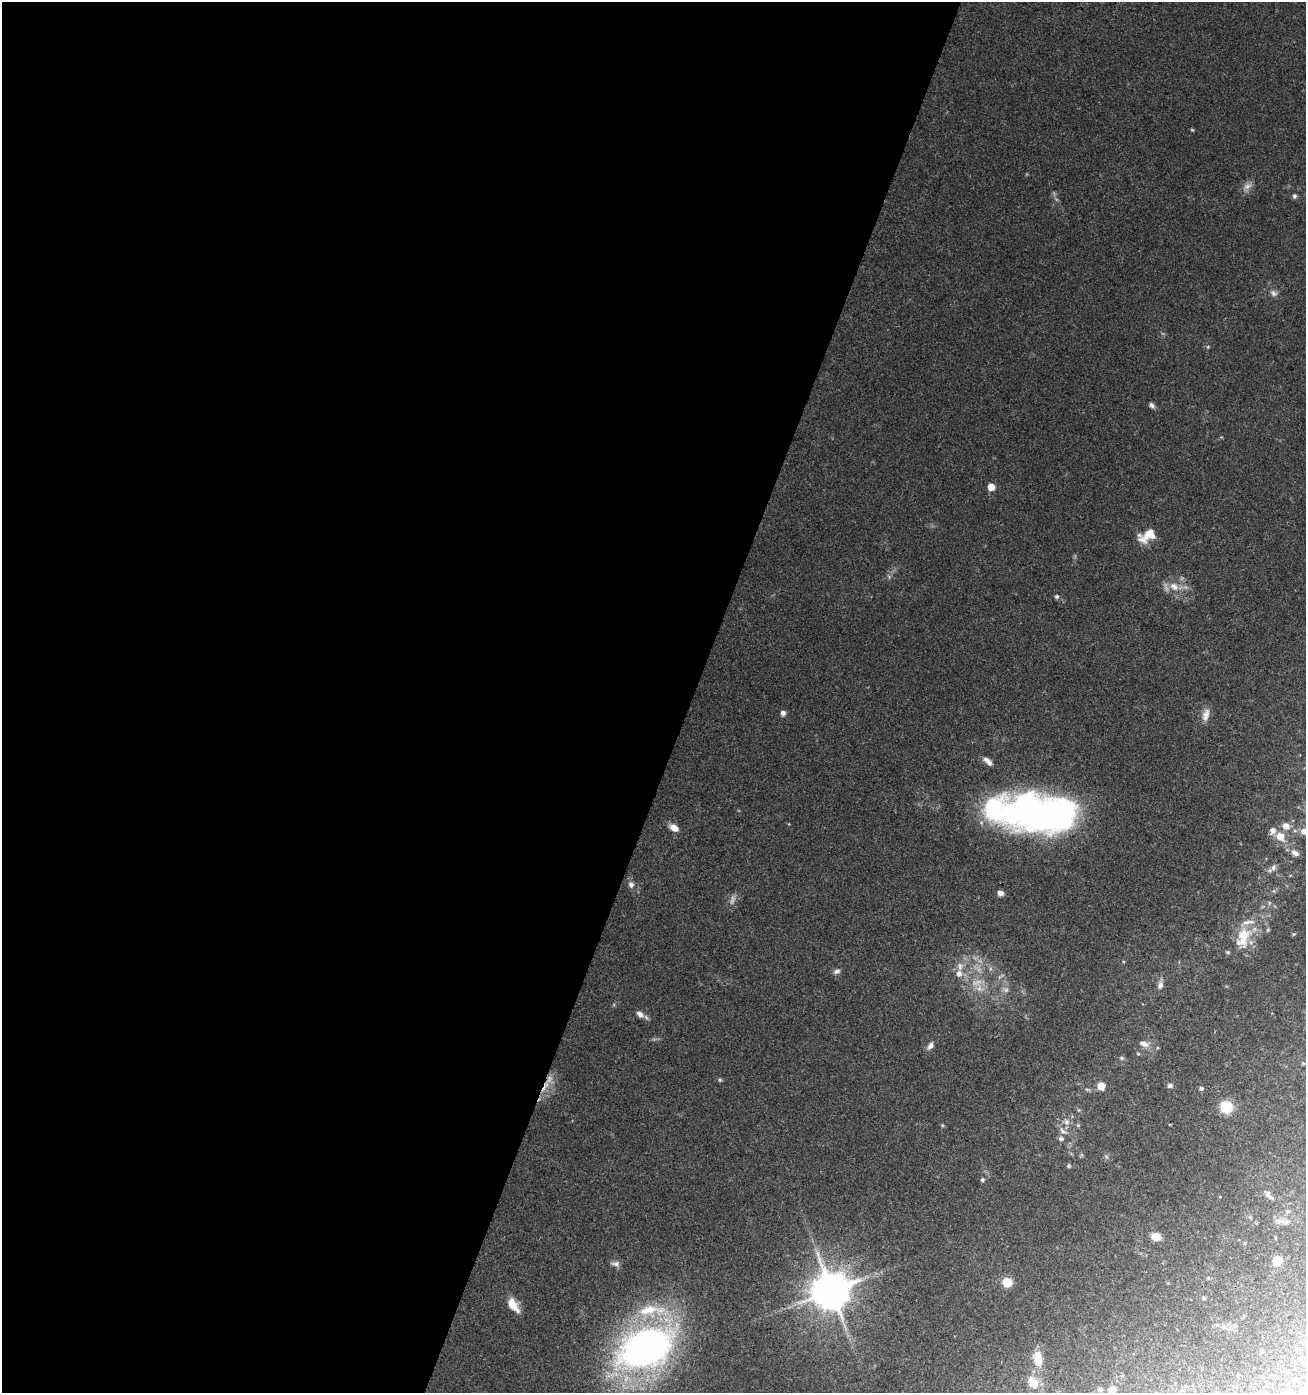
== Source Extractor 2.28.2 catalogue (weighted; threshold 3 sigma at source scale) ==
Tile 5 of 4 x 4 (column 1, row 2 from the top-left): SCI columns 212-1515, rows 2793-4183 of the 5704 x 5573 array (HDU 1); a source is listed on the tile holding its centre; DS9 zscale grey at full resolution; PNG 1308 x 1395 px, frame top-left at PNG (2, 2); no overlay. Shown black and unused: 53% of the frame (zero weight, under 3 of 4 exposures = <1% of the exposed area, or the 3 px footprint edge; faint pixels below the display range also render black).
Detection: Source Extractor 2.28.2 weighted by HDU 2 'WHT'; one run over the whole footprint, this tile lists its part. Background 0.0796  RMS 0.0052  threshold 0.0232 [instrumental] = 3 sigma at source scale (4.5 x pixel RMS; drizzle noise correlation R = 1.50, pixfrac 1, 0.0396/0.0396 arcsec/px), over >= 5 px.
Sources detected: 73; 3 too faint to see at this stretch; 1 inside a brighter object's white glare — not listed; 6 inside a brighter listed object's ellipse — not listed separately; the other 63 listed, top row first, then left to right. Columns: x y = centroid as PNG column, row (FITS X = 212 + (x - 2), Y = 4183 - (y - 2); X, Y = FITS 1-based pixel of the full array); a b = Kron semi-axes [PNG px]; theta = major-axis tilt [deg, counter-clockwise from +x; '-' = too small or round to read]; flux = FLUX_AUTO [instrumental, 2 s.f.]
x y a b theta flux
1192 130 6 3 -19 0.54
1294 196 6 5 - 1.2
1274 293 10 7 -35 2
1151 405 8 6 -62 1.4
991 487 5 5 - 7.4
1148 535 22 12 29 9.9
1174 586 15 10 -39 6.1
1057 596 5 5 - 0.94
783 713 6 5 - 1.8
1206 715 18 9 75 4
987 760 9 7 -23 2.2
1045 814 65 36 -1 210
1286 826 8 7 - 4.1
674 828 9 6 -33 4.8
1305 832 14 10 -4 5
1280 836 13 11 -48 6.4
1295 853 10 6 -29 2.7
1274 867 11 6 54 1.9
631 884 9 7 -65 2.2
1000 893 6 5 - 2.7
1243 935 22 16 30 13
1228 952 5 4 - 0.75
836 971 9 6 18 1.7
959 973 9 8 - 3.4
1160 985 11 7 74 2.2
1006 990 7 7 - 1.7
640 1014 12 8 -34 2.6
1144 1044 14 7 -21 3
930 1046 10 6 61 2.4
1138 1054 4 4 - 0.55
1122 1058 6 5 - 0.94
1303 1063 5 3 - 0.52
549 1079 13 9 72 4.9
720 1080 6 4 -44 0.69
1170 1085 7 6 - 1.6
1101 1086 7 6 - 6.1
1201 1088 6 5 - 1.3
1226 1107 8 8 - 23
1066 1122 8 8 - 2.3
942 1125 5 4 - 0.6
1078 1125 5 5 - 0.65
1170 1125 4 3 - 0.42
1063 1131 11 6 -44 2.1
1061 1139 7 6 - 1.4
1068 1166 5 5 - 0.87
982 1180 5 4 - 0.96
1268 1195 16 6 -48 2.2
1280 1221 14 7 -1 3
1156 1237 10 8 -10 5.2
1277 1261 6 6 - 17
616 1264 11 7 -7 2.1
1208 1278 5 4 - 0.63
1007 1282 6 6 - 22
831 1291 11 10 - 1700
1204 1298 6 4 -89 0.57
513 1305 19 9 -55 7.6
650 1310 49 17 3 27
645 1348 42 28 24 270
1261 1351 4 4 - 0.67
1038 1358 15 9 -84 9.8
1033 1382 19 12 -55 6.6
1100 1389 6 5 - 1.7
1112 1389 11 8 1 4
Overlapping masked pixels (flux is a lower limit): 2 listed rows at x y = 549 1079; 831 1291
Isophote crosses this tile's border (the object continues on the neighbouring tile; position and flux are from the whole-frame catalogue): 1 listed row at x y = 1305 832